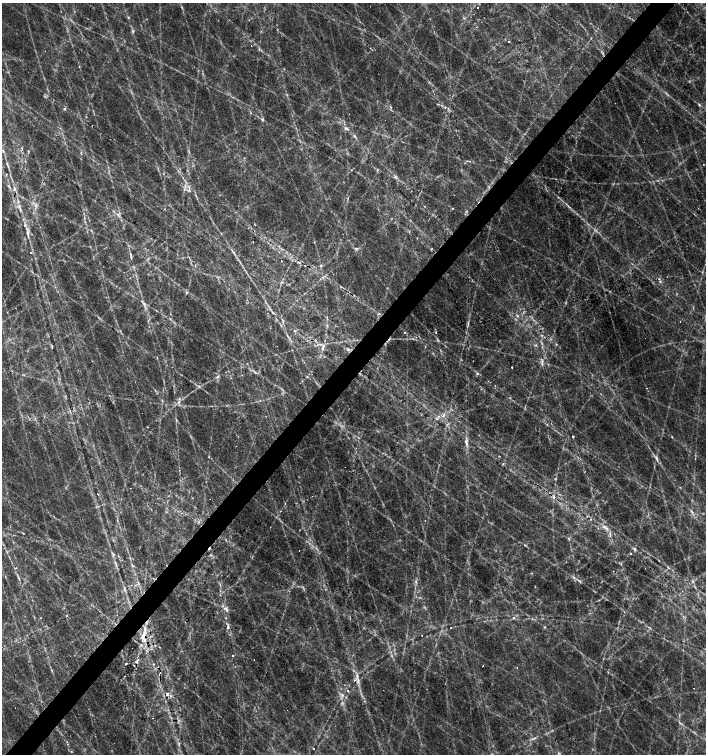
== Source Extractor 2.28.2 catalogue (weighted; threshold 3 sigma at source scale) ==
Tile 7 of 4 x 4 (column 3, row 2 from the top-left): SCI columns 2980-4387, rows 3011-4513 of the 6022 x 6017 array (HDU 1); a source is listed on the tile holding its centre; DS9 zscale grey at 2 x 2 block average (1 PNG px = mean of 2 x 2 image px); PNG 708 x 756 px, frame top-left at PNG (2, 3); no overlay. Shown black and unused: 4% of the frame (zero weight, under 2 of 3 exposures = <1% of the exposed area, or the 3 px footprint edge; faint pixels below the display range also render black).
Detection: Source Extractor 2.28.2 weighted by HDU 2 'WHT'; one run over the whole footprint, this tile lists its part. Background 0.129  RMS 0.014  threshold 0.0634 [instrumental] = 3 sigma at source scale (4.5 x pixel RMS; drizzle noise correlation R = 1.50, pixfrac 1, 0.0396/0.0396 arcsec/px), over >= 5 px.
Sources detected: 130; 1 too faint to see at this stretch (2 x 2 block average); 22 cosmic-ray / hot-pixel residue — not listed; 3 inside a brighter listed object's ellipse — not listed separately; the other 104 listed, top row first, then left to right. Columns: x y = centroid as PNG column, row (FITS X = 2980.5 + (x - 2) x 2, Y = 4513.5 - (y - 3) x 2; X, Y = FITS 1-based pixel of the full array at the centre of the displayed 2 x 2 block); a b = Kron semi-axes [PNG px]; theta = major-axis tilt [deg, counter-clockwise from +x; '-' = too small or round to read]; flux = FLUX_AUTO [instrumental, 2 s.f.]
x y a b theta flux
477 7 2 2 - 3.7
128 17 3 3 - 2.6
509 42 2 2 - 1.7
287 95 3 2 - 2.1
438 104 3 2 - 2.1
699 105 4 3 - 3.5
445 107 3 2 - 3.2
64 109 3 3 - 4.7
262 119 4 3 - 3.6
92 126 2 2 - 2.8
346 128 6 3 -2 6.3
354 136 5 2 - 4.2
3 151 3 3 - 3.5
28 151 3 2 - 2.3
81 154 3 2 - 2.1
7 164 9 3 -68 7.9
6 174 3 2 - 1.9
396 177 5 3 - 6.1
9 186 6 3 -45 5.5
185 186 4 2 - 4.1
14 189 5 3 - 6.5
188 190 5 2 - 4
348 198 2 2 - 2
452 209 3 2 - 1.9
20 210 5 3 - 6
28 233 12 3 -82 15
253 242 2 2 - 1.4
356 248 5 2 - 4.6
431 249 3 2 - 2.5
30 252 2 2 - 3.9
130 254 5 3 - 5.3
321 265 3 2 - 2.6
323 277 3 3 - 3.6
659 279 3 2 - 2.7
660 281 3 2 - 2.7
341 287 3 2 - 2
186 292 3 2 - 3.1
144 304 4 3 - 4.7
379 314 3 2 - 3.3
518 316 3 2 - 3.1
680 321 2 2 - 1.8
405 332 3 2 - 2.3
556 344 3 2 - 2.3
323 347 12 3 72 14
348 349 5 3 - 5.9
542 361 5 2 - 5.6
512 367 2 2 - 3.6
255 372 4 2 - 4.4
477 373 3 3 - 3.8
199 387 4 2 - 3.5
646 388 2 2 - 1.6
162 401 4 2 - 2.5
178 402 5 3 - 6.2
443 415 4 3 - 6.9
438 417 3 2 - 4
547 424 3 2 - 2
573 437 2 2 - 4.4
466 442 10 3 -86 13
499 456 3 2 - 1.6
656 458 10 3 -69 9.6
695 458 2 2 - 3
555 479 3 2 - 2.5
97 494 2 2 - 2.6
192 498 2 2 - 2
692 511 5 2 - 4.1
590 519 2 2 - 3
605 527 7 3 -39 11
598 528 2 2 - 2.1
23 533 3 2 - 2.2
610 534 3 2 - 3.3
568 538 3 2 - 2.7
525 545 4 2 - 2.8
635 549 5 3 - 5.6
210 555 3 3 - 2.8
132 565 6 2 -60 4.3
668 567 6 2 -45 3.5
580 581 5 2 - 3.4
138 582 5 2 - 4
416 582 4 3 - 4.6
693 582 4 2 - 3.2
224 608 5 2 - 4.3
514 617 3 2 - 3.8
226 618 3 2 - 1.6
228 627 4 4 - 6.8
545 627 3 2 - 2.2
143 636 10 4 68 22
422 636 2 2 - 3.1
233 656 2 2 - 3.1
136 662 5 3 - 5.4
126 664 3 2 - 8.4
483 666 2 2 - 3
52 670 4 2 - 2.7
357 676 5 3 - 5.9
354 680 3 2 - 3.2
358 681 4 3 - 5.5
348 691 2 2 - 7.3
167 694 3 3 - 10
342 695 5 3 - 6.6
170 696 3 2 - 3.3
364 701 2 2 - 2.7
534 738 8 2 21 5.9
314 748 2 2 - 4.6
71 751 2 2 - 1.8
559 753 3 2 - 2.9
Overlapping masked pixels (flux is a lower limit): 1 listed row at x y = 143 636
Diffuse or blended objects may show on this block-average render without a row.